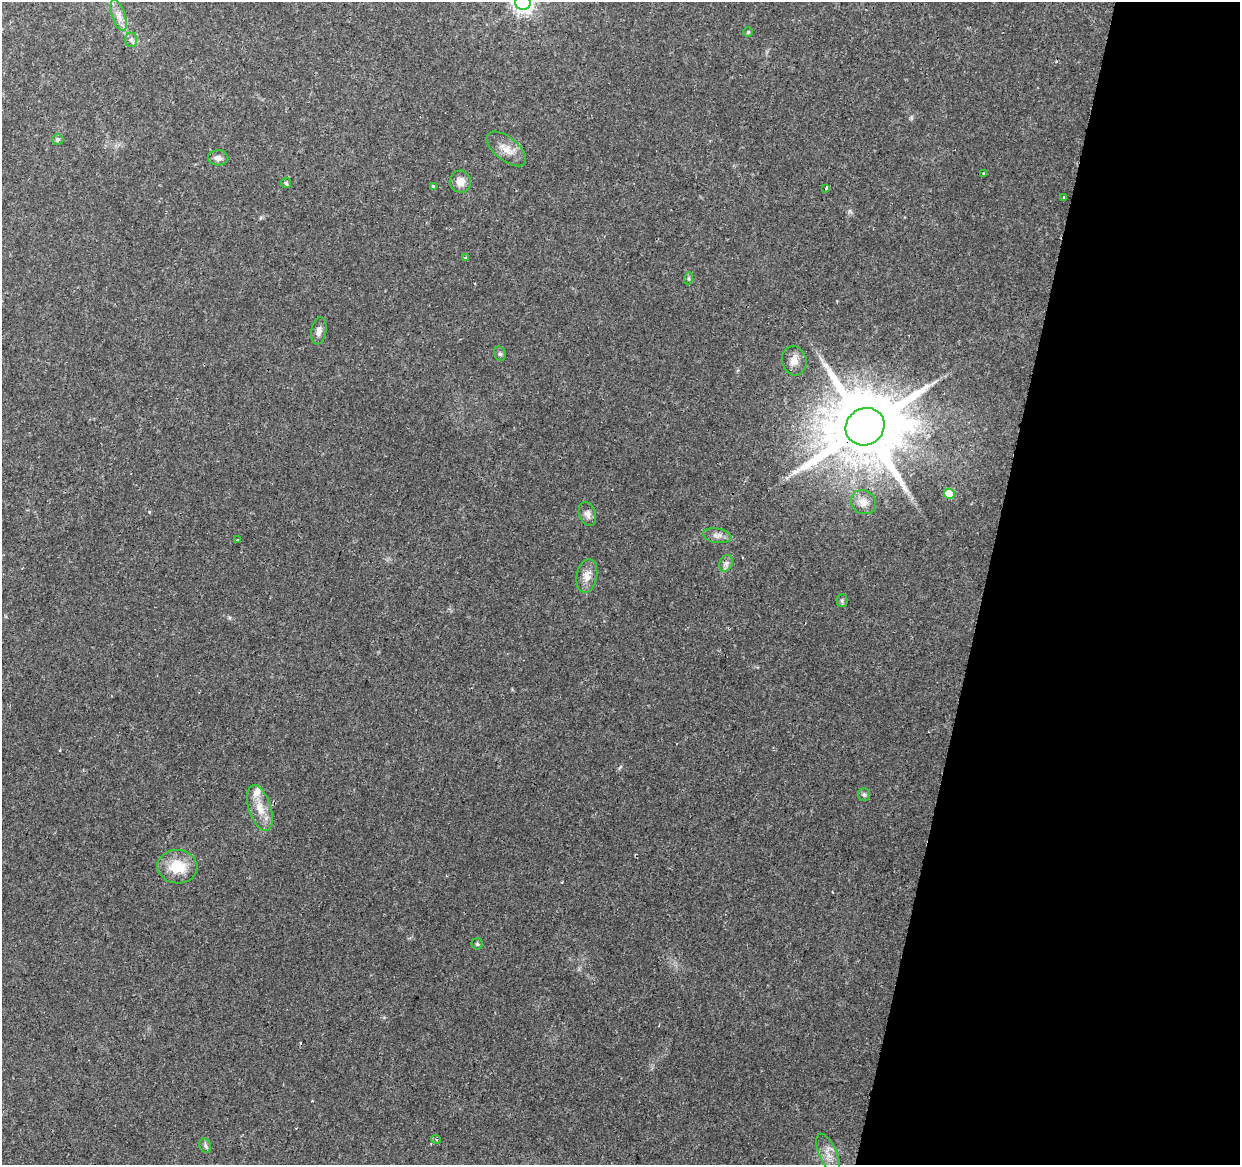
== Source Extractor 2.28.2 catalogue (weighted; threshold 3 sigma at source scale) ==
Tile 8 of 4 x 4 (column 4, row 2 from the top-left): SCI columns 3731-4968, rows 2655-3817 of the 4979 x 5250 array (HDU 1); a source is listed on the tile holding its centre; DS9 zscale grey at full resolution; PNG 1242 x 1167 px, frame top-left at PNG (2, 2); each listed source drawn as its Kron ellipse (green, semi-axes under 4 px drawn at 4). Shown black and unused: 21% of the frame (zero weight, under 2 of 3 exposures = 3% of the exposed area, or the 3 px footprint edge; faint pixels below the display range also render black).
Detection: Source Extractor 2.28.2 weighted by HDU 2 'WHT'; one run over the whole footprint, this tile lists its part. Background 0.0364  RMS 0.0037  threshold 0.0166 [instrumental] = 3 sigma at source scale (4.5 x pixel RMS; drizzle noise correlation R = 1.50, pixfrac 1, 0.0396/0.0396 arcsec/px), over >= 5 px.
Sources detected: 36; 1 cosmic-ray / hot-pixel residue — neither listed nor drawn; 1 inside a brighter listed object's ellipse — not listed separately; the other 34 listed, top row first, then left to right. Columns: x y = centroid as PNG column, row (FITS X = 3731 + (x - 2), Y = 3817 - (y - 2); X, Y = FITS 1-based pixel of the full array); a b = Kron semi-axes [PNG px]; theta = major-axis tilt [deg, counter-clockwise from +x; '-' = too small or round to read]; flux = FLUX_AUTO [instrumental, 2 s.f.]
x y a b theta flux
523 3 8 7 - 200
119 15 16 6 -71 2.7
748 32 5 5 - 0.49
131 40 7 6 - 1.1
58 139 6 5 - 0.79
506 149 23 11 -39 4.6
218 158 10 7 -5 1.8
983 173 3 2 - 0.27
460 182 11 10 - 2.9
286 183 5 5 - 0.52
434 186 4 4 - 3.8
826 188 3 3 - 2.3
1063 197 3 2 - 0.36
465 258 3 2 - 0.28
689 278 6 4 72 0.47
319 331 13 7 80 2.1
500 354 7 6 - 0.78
794 361 14 12 -76 3.5
865 427 20 18 35 4600
949 494 5 5 - 10
863 502 13 11 -29 3.3
587 514 12 8 -73 1.8
717 536 14 7 -8 2
237 540 3 3 - 0.6
726 563 8 6 69 1.4
587 576 17 10 79 3.2
842 600 6 5 - 0.67
864 794 6 6 - 0.75
260 808 23 11 -72 6
177 867 20 16 -6 9.8
477 944 6 5 - 0.59
436 1139 5 3 - 0.35
205 1146 7 5 -70 0.85
828 1154 22 8 -67 3.7
Overlapping masked pixels (flux is a lower limit): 1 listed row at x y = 865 427
Isophote crosses this tile's border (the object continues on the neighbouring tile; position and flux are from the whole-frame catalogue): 1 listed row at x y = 523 3